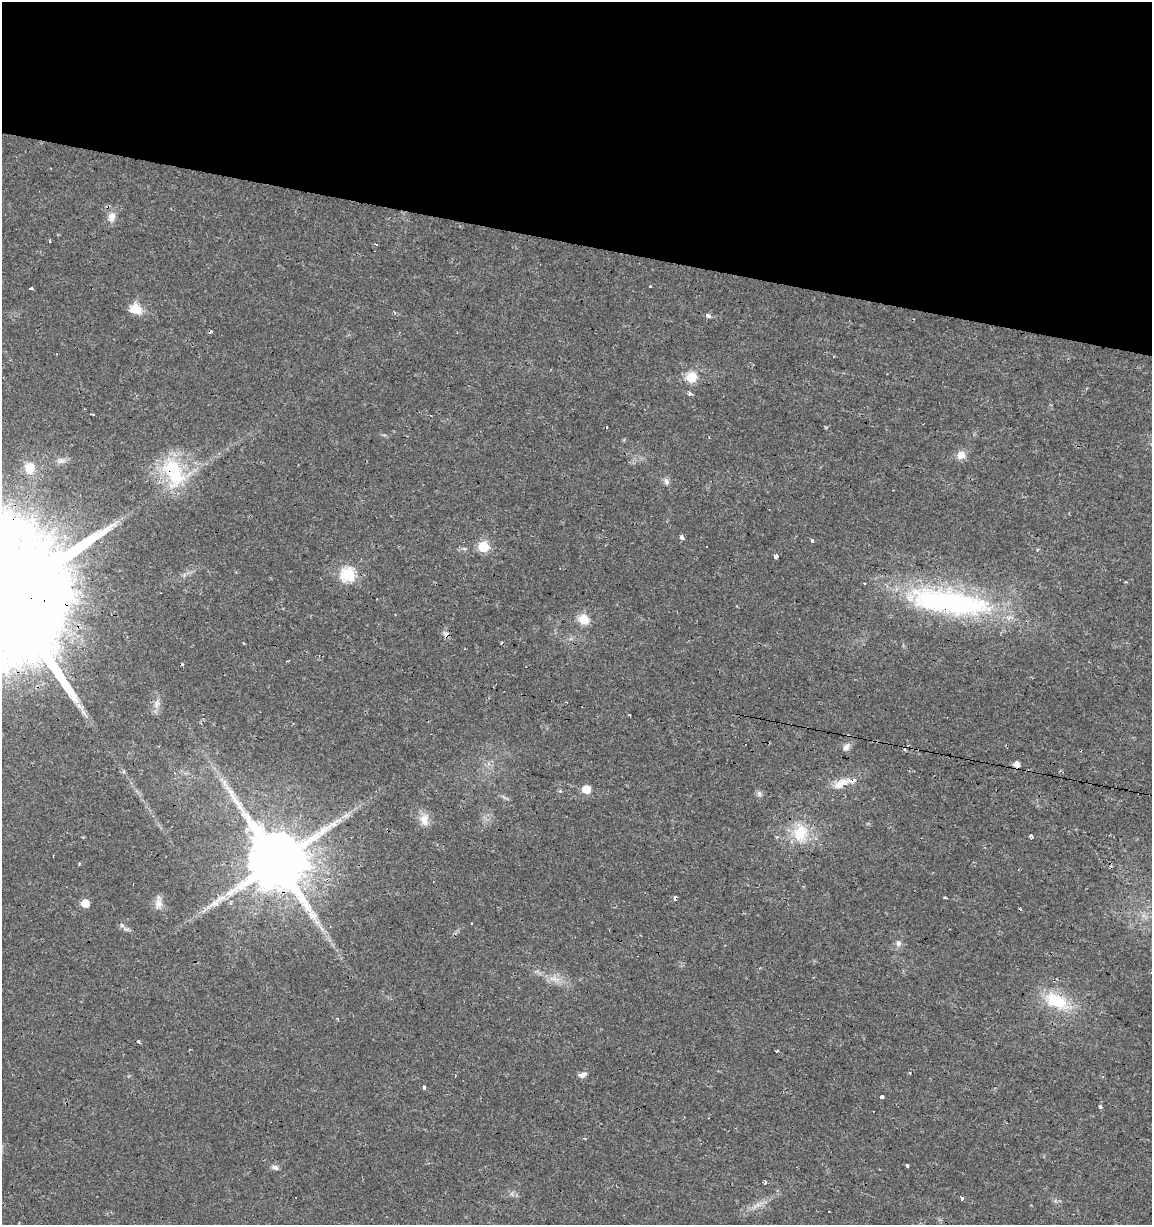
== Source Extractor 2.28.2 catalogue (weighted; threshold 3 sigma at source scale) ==
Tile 2 of 4 x 4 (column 2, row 1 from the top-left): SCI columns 1434-2583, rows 3669-4891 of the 5106 x 4899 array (HDU 1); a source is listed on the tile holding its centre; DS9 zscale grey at full resolution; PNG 1154 x 1227 px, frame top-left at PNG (2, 2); no overlay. Shown black and unused: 20% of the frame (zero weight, under 2 of 3 exposures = <1% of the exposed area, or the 3 px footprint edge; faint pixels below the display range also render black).
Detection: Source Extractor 2.28.2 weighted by HDU 2 'WHT'; one run over the whole footprint, this tile lists its part. Background 0.0131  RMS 0.0028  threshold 0.0127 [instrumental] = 3 sigma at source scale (4.5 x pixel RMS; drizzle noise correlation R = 1.50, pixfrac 1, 0.0396/0.0396 arcsec/px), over >= 5 px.
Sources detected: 77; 1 inside a brighter object's white glare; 20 cosmic-ray / hot-pixel residue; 1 long thin detection or spike segment (spike, bleed or trail) — not listed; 1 inside a brighter listed object's ellipse — not listed separately; the other 54 listed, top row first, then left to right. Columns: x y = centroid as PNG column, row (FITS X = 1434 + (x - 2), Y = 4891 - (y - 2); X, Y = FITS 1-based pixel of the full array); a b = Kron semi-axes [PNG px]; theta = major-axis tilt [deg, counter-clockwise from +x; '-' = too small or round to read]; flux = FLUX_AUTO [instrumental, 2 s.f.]
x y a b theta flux
112 217 14 10 80 2.4
50 241 4 2 - 0.31
376 244 3 2 - 0.37
650 287 3 3 - 0.72
30 289 4 3 - 5
135 309 16 13 -16 4.3
708 316 5 4 - 1.4
691 377 6 6 - 12
691 394 3 3 - 2.1
93 414 4 3 - 0.55
961 455 12 9 21 2.4
61 460 11 7 18 1.4
29 468 12 10 -81 5
174 472 46 24 -69 19
666 482 10 7 -72 1.1
681 537 4 3 - 1.2
812 541 4 3 - 1.2
707 546 3 2 - 0.36
483 547 6 6 - 18
776 556 4 4 - 2.7
348 574 6 6 - 43
6 596 45 28 -18 21000
949 602 101 27 -8 65
584 619 12 11 - 4.3
243 644 3 3 - 0.62
156 704 13 8 71 1.9
846 747 12 7 49 1.4
1016 764 6 6 - 1.8
841 784 26 10 28 4.4
586 789 6 5 - 7.1
560 791 5 5 - 0.35
759 793 8 6 -73 0.8
346 815 9 4 9 0.85
424 819 18 12 -87 3
800 833 29 21 89 9.7
1031 836 3 3 - 1.3
277 861 18 15 -43 3000
945 898 3 3 - 0.52
85 903 5 5 - 6.5
158 903 16 10 78 2.2
122 925 7 5 -44 0.71
321 928 8 5 -46 0.94
898 943 9 8 - 1
1056 1001 33 18 -25 13
776 1051 3 3 - 0.79
583 1075 10 6 24 1.4
424 1087 4 3 - 0.84
881 1098 4 3 - 12
1100 1106 3 3 - 2.2
907 1165 3 3 - 0.65
275 1167 9 6 -18 0.95
765 1183 4 2 - 0.82
962 1198 4 3 - 0.94
758 1205 7 4 -19 0.78
Overlapping masked pixels (flux is a lower limit): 4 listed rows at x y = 174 472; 6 596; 949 602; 277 861
Isophote crosses this tile's border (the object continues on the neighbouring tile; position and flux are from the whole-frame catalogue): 1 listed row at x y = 6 596